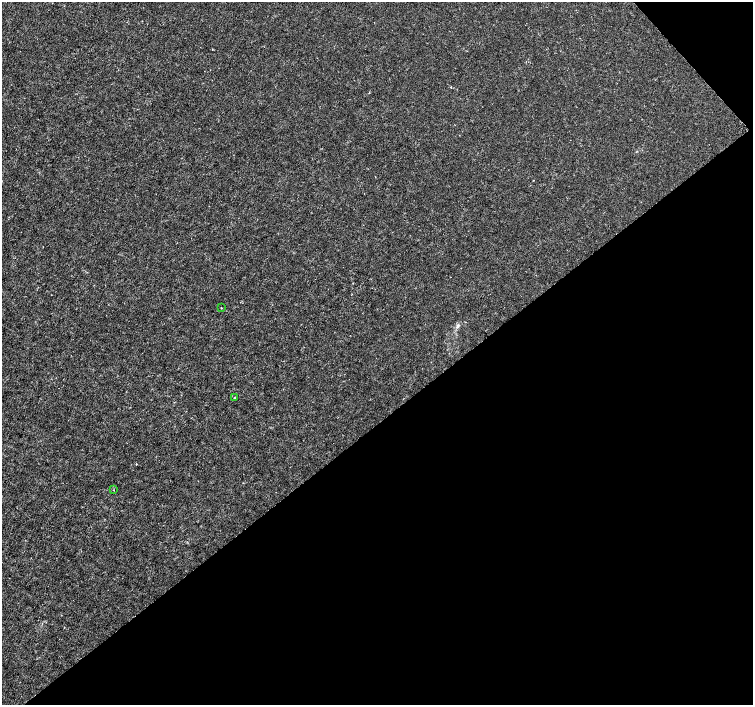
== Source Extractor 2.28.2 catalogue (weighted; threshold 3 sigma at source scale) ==
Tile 12 of 4 x 4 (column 4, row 3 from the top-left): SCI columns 4510-6010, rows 1615-3019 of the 6011 x 5972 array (HDU 1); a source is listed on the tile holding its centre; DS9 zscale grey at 2 x 2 block average (1 PNG px = mean of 2 x 2 image px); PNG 755 x 707 px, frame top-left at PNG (2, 2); each listed source drawn as its Kron ellipse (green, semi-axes under 4 px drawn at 4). Shown black and unused: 41% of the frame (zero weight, under 3 of 4 exposures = <1% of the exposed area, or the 3 px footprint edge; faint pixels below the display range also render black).
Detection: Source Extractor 2.28.2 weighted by HDU 2 'WHT'; one run over the whole footprint, this tile lists its part. Background -2.26e-04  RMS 0.0012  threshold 0.00535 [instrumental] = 3 sigma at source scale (4.5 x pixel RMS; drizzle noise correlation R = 1.50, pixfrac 1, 0.0396/0.0396 arcsec/px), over >= 5 px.
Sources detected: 3; all 3 listed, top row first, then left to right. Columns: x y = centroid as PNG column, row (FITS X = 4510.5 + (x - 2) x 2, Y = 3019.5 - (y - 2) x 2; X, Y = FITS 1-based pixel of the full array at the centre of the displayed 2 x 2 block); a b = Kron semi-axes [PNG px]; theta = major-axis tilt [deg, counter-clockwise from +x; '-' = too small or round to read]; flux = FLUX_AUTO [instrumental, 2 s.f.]
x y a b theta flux
221 308 2 2 - 0.15
234 398 2 2 - 0.57
113 490 2 2 - 0.11